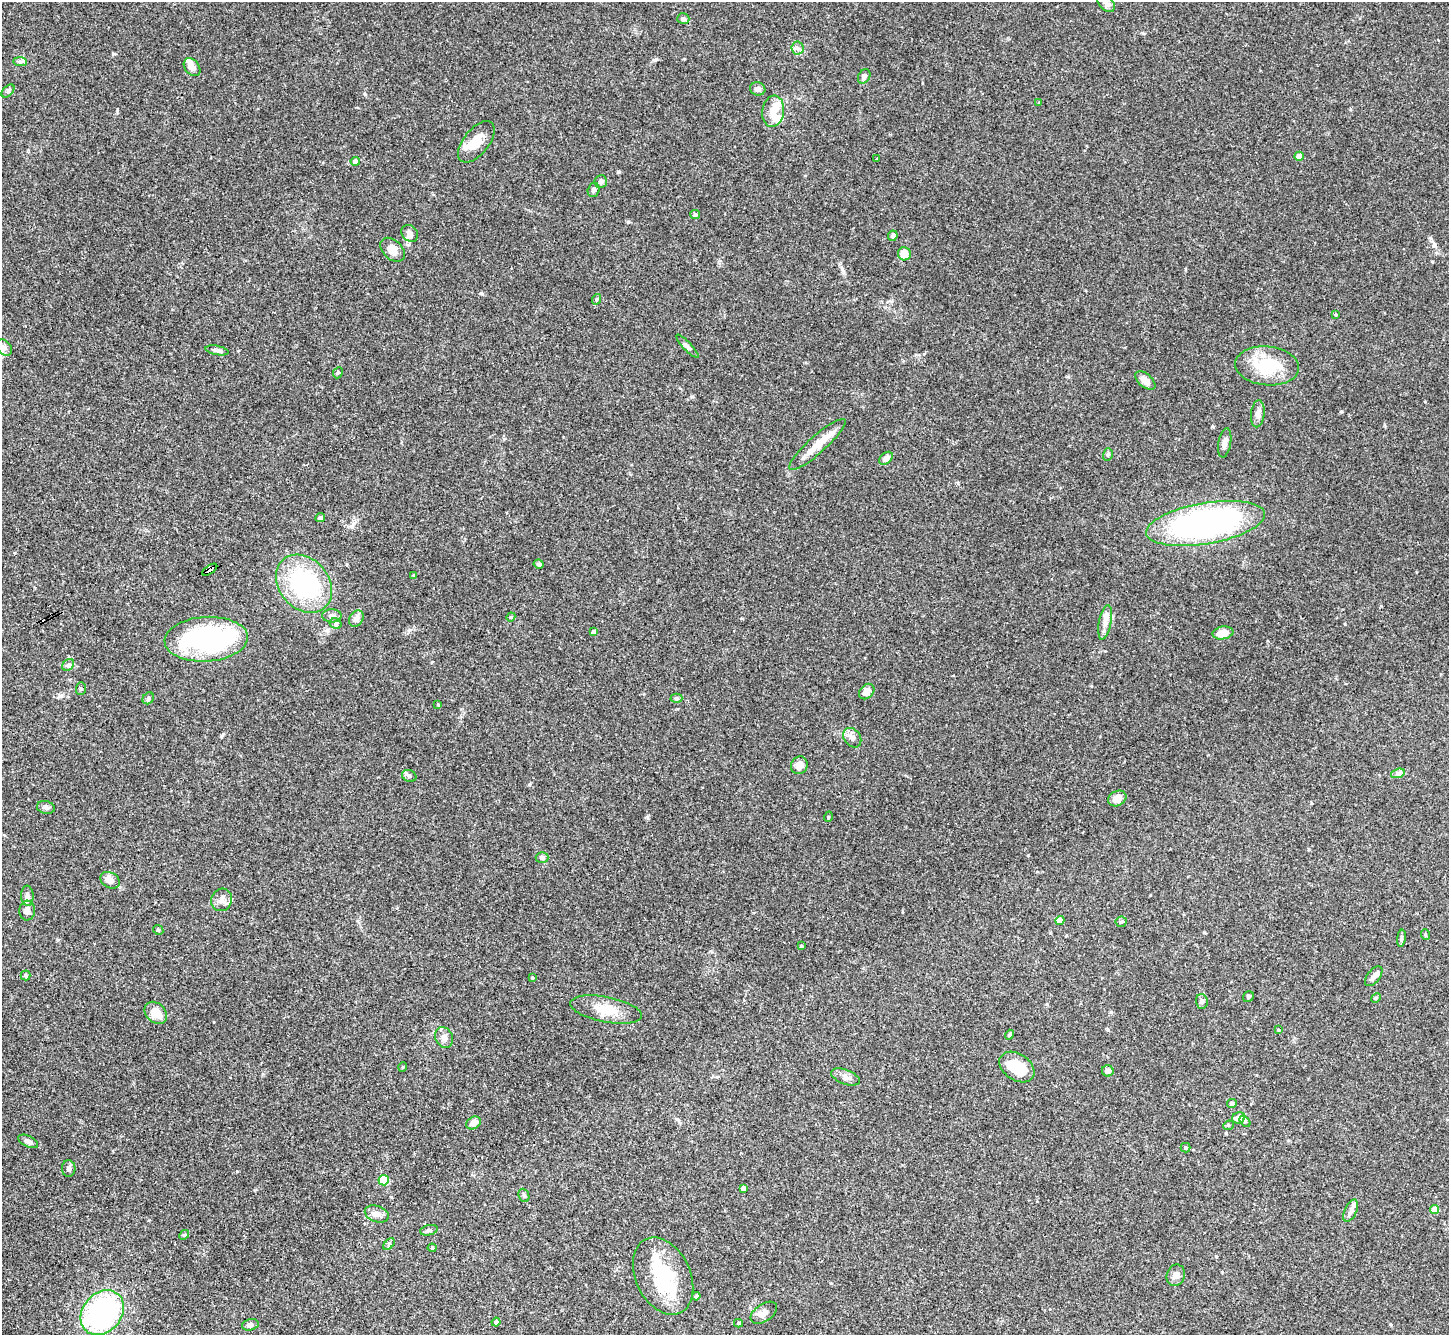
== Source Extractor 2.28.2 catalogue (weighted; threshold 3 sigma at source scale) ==
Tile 7 of 4 x 4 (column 3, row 2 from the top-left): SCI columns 2898-4344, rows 2960-4292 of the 5792 x 5782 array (HDU 1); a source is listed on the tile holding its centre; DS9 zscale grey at full resolution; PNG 1451 x 1337 px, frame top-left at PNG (2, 2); each listed source drawn as its Kron ellipse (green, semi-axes under 4 px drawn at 4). Shown black and unused: <1% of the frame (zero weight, under 3 of 4 exposures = <1% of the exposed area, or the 3 px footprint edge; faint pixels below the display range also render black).
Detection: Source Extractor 2.28.2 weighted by HDU 2 'WHT'; one run over the whole footprint, this tile lists its part. Background 0.11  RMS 0.0068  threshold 0.0307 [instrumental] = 3 sigma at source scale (4.5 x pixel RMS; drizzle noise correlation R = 1.50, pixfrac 1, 0.05/0.05 arcsec/px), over >= 5 px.
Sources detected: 124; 4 inside a brighter object's white glare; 2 cosmic-ray / hot-pixel residue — neither listed nor drawn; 5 inside a brighter listed object's ellipse — not listed separately; the other 113 listed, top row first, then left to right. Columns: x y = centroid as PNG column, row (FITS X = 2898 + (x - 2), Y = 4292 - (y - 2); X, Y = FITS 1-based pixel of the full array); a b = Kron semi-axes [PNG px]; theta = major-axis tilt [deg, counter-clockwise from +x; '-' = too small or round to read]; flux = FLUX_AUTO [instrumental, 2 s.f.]
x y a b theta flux
1106 3 10 7 -46 2.5
683 19 6 5 - 1.9
797 48 6 6 - 1.9
20 62 7 4 -1 1.5
192 67 10 7 -51 4.1
864 76 7 5 58 2.3
758 89 7 6 - 2.4
8 91 8 4 46 1.5
1039 103 4 3 - 0.76
773 111 16 11 82 7.7
476 142 24 12 51 12
1299 156 5 4 - 8.7
876 159 3 2 - 0.78
355 161 4 4 - 3.5
601 181 6 6 - 2.3
593 190 7 6 - 2.6
695 215 5 4 - 1.3
410 233 9 7 -46 2.6
893 236 5 4 - 2.1
392 250 14 9 -43 6.2
904 254 6 6 - 9.2
597 299 5 3 - 0.77
1336 314 4 3 - 0.61
687 346 15 4 -47 2
4 347 9 6 -50 2.8
217 350 12 4 -11 2
1267 366 32 19 -5 32
338 373 6 4 65 0.93
1145 381 12 6 -41 4.9
1258 414 13 7 84 3.2
1225 443 15 6 80 3.4
817 444 37 8 42 12
1108 454 6 5 - 1.2
886 458 8 5 41 4
320 518 5 4 - 1.4
1205 523 60 20 10 190
539 564 5 4 - 1.3
210 570 8 4 35 26
414 575 4 4 - 0.56
304 584 32 25 -49 79
332 616 10 6 -1 2.5
511 617 4 4 - 0.72
356 618 8 6 59 3.9
1105 622 18 6 79 4.8
336 624 6 5 - 1.4
594 632 4 4 - 3.2
1223 633 10 6 10 8.3
206 639 42 22 3 110
68 665 7 5 43 1.5
81 689 6 5 - 1
867 692 9 6 45 4.4
148 698 6 5 - 1.2
676 698 6 4 -1 0.97
438 705 4 3 - 0.62
852 738 10 8 -52 3
799 765 9 8 - 6
1398 773 7 4 18 1.6
409 776 7 5 -24 1.5
1117 798 10 7 27 5.4
46 807 9 6 -14 2.2
828 817 5 3 - 0.67
542 857 6 5 - 1.7
110 880 10 7 -29 4.6
27 896 10 6 -86 3.2
222 900 11 10 - 4.3
27 911 10 8 86 2.9
1060 920 4 4 - 5.2
1121 922 6 5 - 1.1
158 930 5 4 - 0.87
1426 935 5 3 - 0.69
1401 938 8 4 82 1.3
801 946 4 4 - 0.66
25 975 5 5 - 0.98
1374 976 12 6 52 2.6
532 978 4 3 - 0.7
1248 997 6 5 - 1.1
1376 998 5 4 - 0.79
1202 1001 7 6 - 2.1
606 1010 36 12 -11 15
156 1013 13 9 -44 9.7
1278 1030 4 3 - 0.65
1010 1035 5 3 - 0.83
444 1037 11 8 -66 3.5
403 1067 5 3 - 0.53
1017 1067 19 13 -34 20
1108 1071 6 5 - 3.3
846 1077 15 7 -21 3.3
1232 1104 5 4 - 2.2
1239 1118 6 5 - 4.8
1245 1121 6 4 -50 1.7
473 1123 8 6 33 4.5
1228 1125 5 4 - 1.1
28 1141 10 5 -27 2.3
1186 1148 5 4 - 1.2
69 1169 8 7 - 2
384 1180 5 5 - 32
744 1189 4 4 - 2.6
524 1195 7 5 -68 1.2
1434 1210 4 4 - 14
1351 1211 12 6 66 3
377 1214 12 8 -18 4
429 1230 9 5 13 1.5
184 1235 5 4 - 0.78
389 1244 7 4 46 1.1
432 1248 4 4 - 0.7
1176 1275 11 9 68 3.1
663 1276 40 27 -65 41
696 1296 4 4 - 0.98
102 1313 24 19 49 110
764 1313 15 8 34 4.6
496 1322 4 4 - 1.9
738 1323 4 3 - 0.87
250 1325 8 5 14 2.1
Overlapping masked pixels (flux is a lower limit): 1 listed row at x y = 210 570
Isophote crosses this tile's border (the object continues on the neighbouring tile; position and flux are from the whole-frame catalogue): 1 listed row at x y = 1106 3
Unlisted compact peaks at least as high as the median listed source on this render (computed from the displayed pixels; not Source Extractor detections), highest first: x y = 618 172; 481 293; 1434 244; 647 817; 409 630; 113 54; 117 110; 655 60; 628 222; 842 269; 1345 624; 1212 426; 365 94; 1341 411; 354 523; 530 784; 1111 1012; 958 483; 1185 269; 1425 402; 1390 1324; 1143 33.